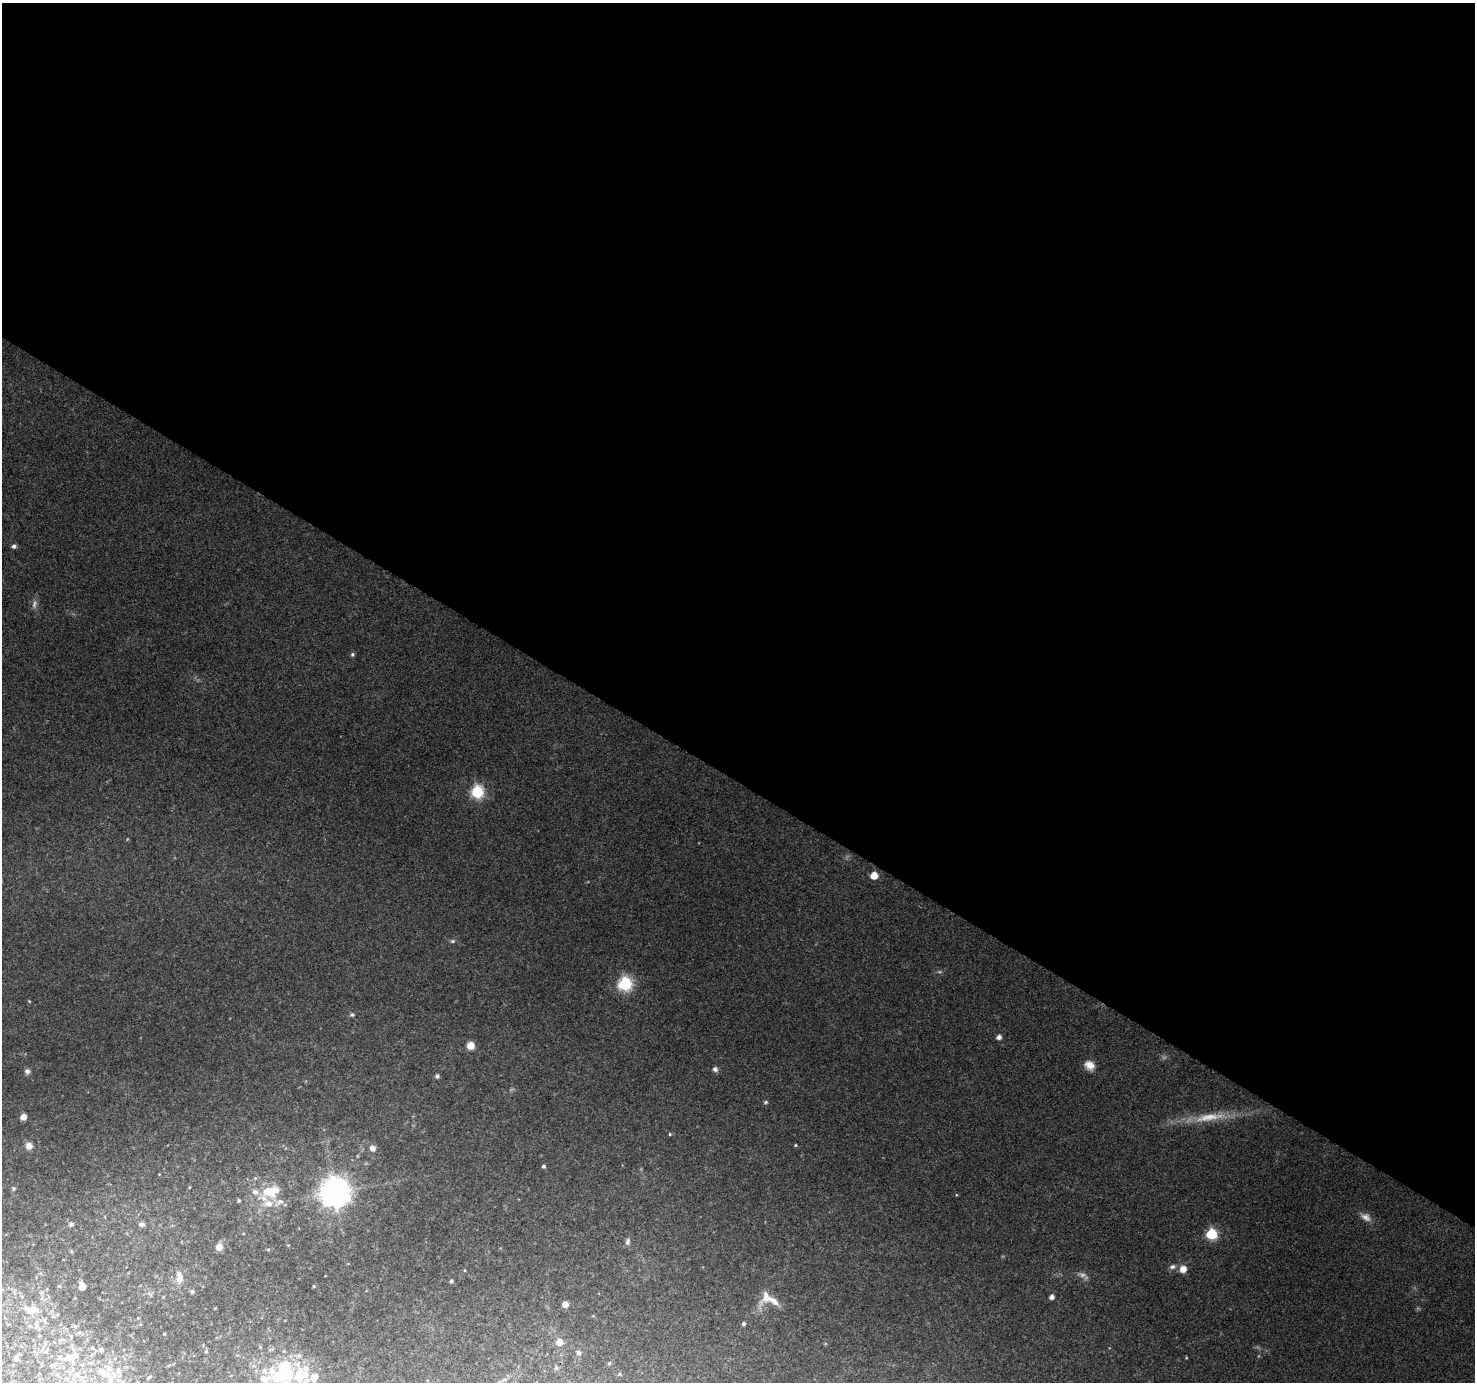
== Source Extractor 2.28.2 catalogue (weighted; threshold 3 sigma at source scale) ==
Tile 3 of 4 x 4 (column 3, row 1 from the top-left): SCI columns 2948-4420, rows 4327-5706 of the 5899 x 5962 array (HDU 1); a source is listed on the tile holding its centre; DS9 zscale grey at full resolution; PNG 1477 x 1384 px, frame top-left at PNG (2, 3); no overlay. Shown black and unused: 56% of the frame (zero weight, under 3 of 4 exposures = <1% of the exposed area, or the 3 px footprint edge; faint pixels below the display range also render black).
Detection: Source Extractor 2.28.2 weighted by HDU 2 'WHT'; one run over the whole footprint, this tile lists its part. Background 0.149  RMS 0.0073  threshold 0.0331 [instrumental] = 3 sigma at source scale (4.5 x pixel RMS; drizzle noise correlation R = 1.50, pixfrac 1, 0.0396/0.0396 arcsec/px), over >= 5 px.
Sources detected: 96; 5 too faint to see at this stretch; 2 inside a brighter object's white glare — not listed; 15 inside a brighter listed object's ellipse — not listed separately; the other 74 listed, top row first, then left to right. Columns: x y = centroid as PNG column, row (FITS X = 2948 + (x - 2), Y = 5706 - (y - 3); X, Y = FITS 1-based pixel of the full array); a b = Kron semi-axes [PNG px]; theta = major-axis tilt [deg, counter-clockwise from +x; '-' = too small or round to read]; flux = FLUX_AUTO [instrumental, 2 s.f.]
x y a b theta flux
14 546 5 5 - 2.4
352 654 6 5 - 1.4
477 792 6 6 - 98
874 875 5 5 - 13
452 941 7 5 0 1.6
625 984 7 6 - 130
29 1001 4 3 - 0.65
352 1015 7 6 - 1.5
999 1037 5 4 - 4
470 1046 7 7 - 9
1089 1065 12 10 -31 7.4
715 1069 7 6 - 2.5
27 1071 7 7 - 2.5
437 1076 6 5 - 1.6
766 1102 6 4 16 1.2
23 1117 5 5 - 7.5
1210 1117 53 11 8 26
670 1134 5 5 - 0.96
795 1145 4 4 - 0.77
29 1146 8 7 - 5.3
372 1148 8 7 - 3.8
544 1166 4 4 - 1.7
255 1178 6 5 - 1.2
189 1187 4 3 - 0.5
13 1189 7 4 -71 1.1
268 1191 11 9 24 13
255 1192 9 8 - 4.1
335 1192 9 9 - 1200
239 1201 3 3 - 1.1
268 1204 13 10 -12 8.2
71 1224 7 7 - 2
141 1224 7 5 -1 2.4
1211 1234 6 6 - 70
628 1241 9 6 82 2.4
219 1247 5 5 - 13
268 1249 5 3 - 0.78
1172 1267 10 7 9 3
1183 1269 8 7 - 7.5
179 1279 13 10 78 6.3
451 1281 4 3 - 1.6
59 1286 5 4 - 0.94
82 1286 6 5 - 8.9
314 1286 3 3 - 0.69
192 1291 6 4 75 1.2
766 1297 26 13 60 11
1052 1297 5 4 - 3.7
565 1304 5 5 - 7.3
215 1308 3 3 - 0.51
32 1310 19 12 11 13
53 1316 5 5 - 1.5
744 1324 4 4 - 1.6
37 1325 7 6 - 2.4
75 1326 6 5 - 1.3
79 1332 6 5 - 1.4
164 1334 3 3 - 0.64
559 1342 6 6 - 8
92 1348 6 5 - 1.3
101 1349 6 5 - 2.6
34 1351 6 5 - 1.4
46 1351 8 5 30 1.7
206 1352 5 4 - 1.1
578 1353 7 6 - 2.1
69 1357 20 13 -14 13
16 1358 8 7 - 3.3
609 1363 6 4 45 1
54 1365 15 7 35 3.4
556 1368 6 5 - 1.4
283 1370 29 23 50 43
104 1373 21 10 -29 13
77 1374 10 9 - 5.4
619 1374 5 4 - 1
314 1377 13 10 62 8
149 1378 7 5 38 1.4
504 1380 7 4 19 1.4
Unlisted compact peaks at least as high as the median listed source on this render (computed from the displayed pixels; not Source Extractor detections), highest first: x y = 956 1195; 1186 1358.